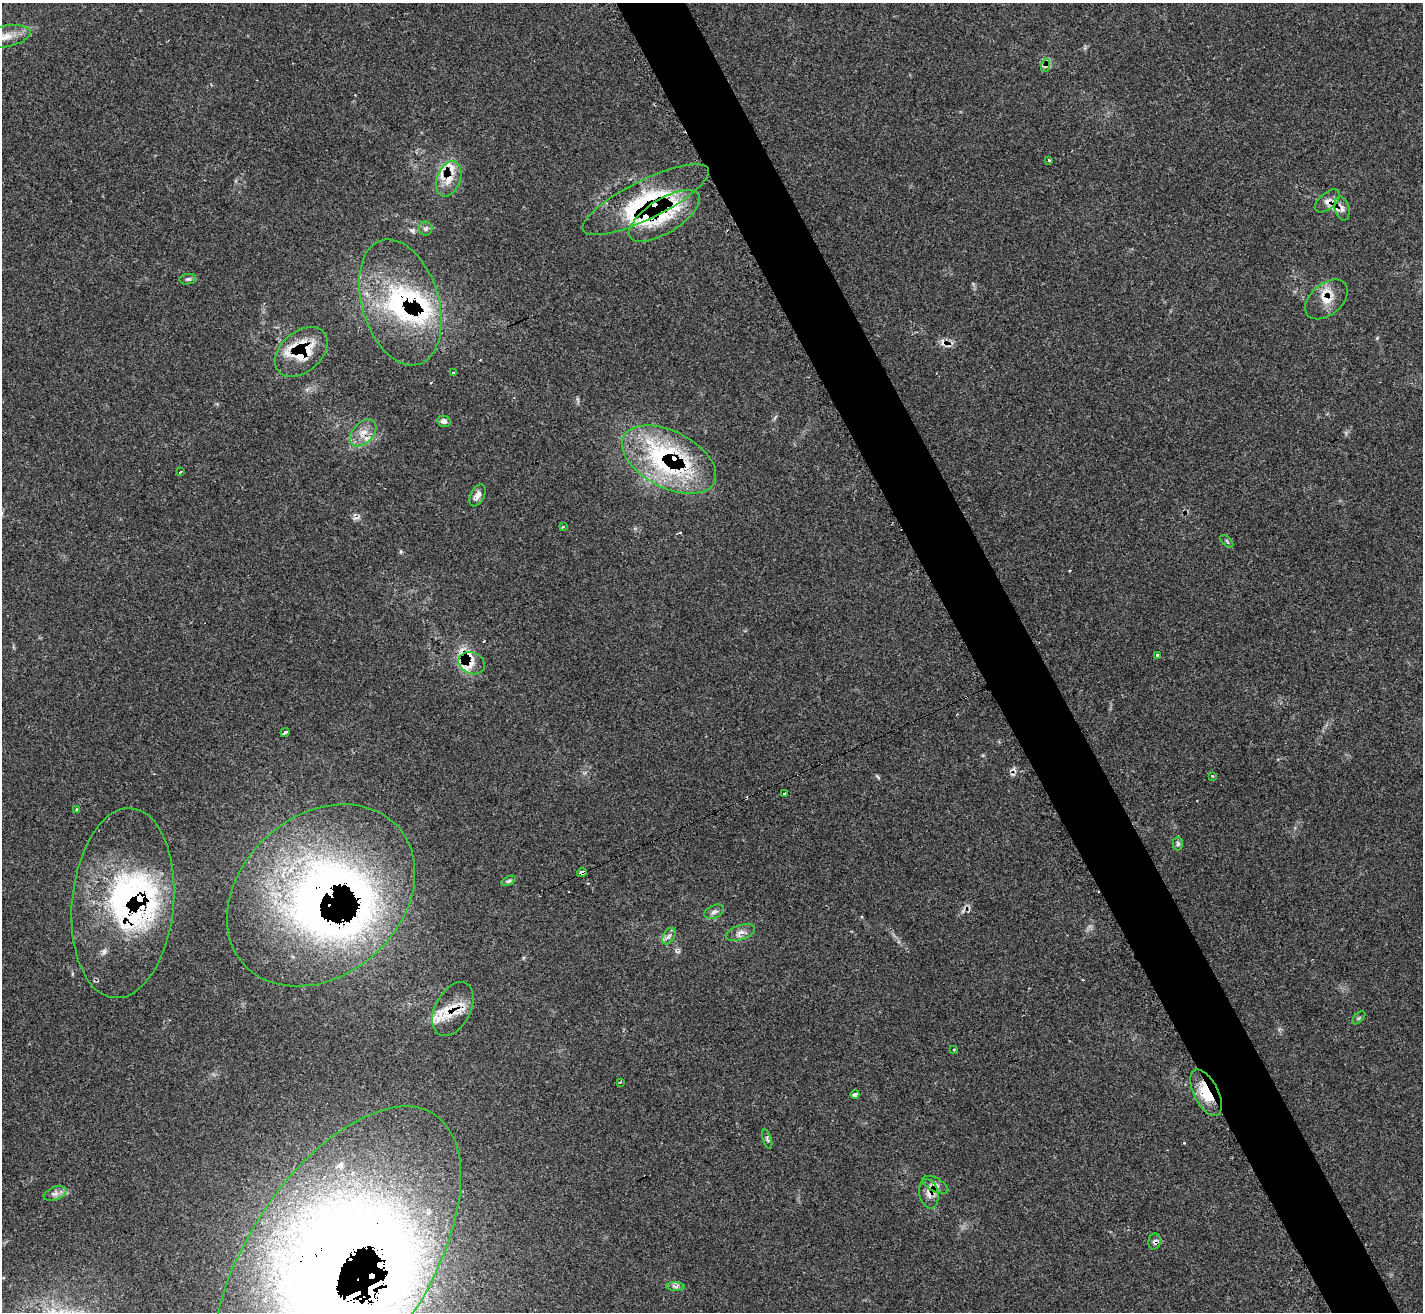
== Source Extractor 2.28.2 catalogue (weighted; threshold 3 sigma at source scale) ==
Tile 6 of 4 x 4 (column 2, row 2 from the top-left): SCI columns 1450-2870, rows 2911-4220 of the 5713 x 5703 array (HDU 1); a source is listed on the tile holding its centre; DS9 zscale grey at full resolution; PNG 1425 x 1314 px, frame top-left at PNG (2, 3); each listed source drawn as its Kron ellipse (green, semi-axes under 4 px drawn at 4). Shown black and unused: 5% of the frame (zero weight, under 3 of 4 exposures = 2% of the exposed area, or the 3 px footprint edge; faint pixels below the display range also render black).
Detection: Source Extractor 2.28.2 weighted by HDU 2 'WHT'; one run over the whole footprint, this tile lists its part. Background 0.0538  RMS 0.0053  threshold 0.0237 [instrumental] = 3 sigma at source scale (4.5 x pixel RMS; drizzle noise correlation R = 1.50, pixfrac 1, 0.05/0.05 arcsec/px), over >= 5 px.
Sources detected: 84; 1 inside a brighter object's white glare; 17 cosmic-ray / hot-pixel residue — neither listed nor drawn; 18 inside a brighter listed object's ellipse — not listed separately; the other 48 listed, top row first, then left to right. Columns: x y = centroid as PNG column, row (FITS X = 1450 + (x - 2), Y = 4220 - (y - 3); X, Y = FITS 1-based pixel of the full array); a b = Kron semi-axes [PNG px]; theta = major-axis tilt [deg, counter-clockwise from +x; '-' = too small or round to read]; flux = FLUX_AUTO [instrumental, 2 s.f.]
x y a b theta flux
5 37 26 10 11 8
1046 65 7 4 72 1.4
1049 161 3 3 - 0.68
449 179 18 11 69 8
646 200 70 19 26 40
1327 201 15 8 41 3.1
1342 208 12 7 -77 2.8
664 216 40 17 32 26
425 229 7 7 - 1.4
188 279 8 5 9 1.1
1326 299 24 15 41 9.2
400 302 65 38 -73 73
301 352 30 20 42 23
453 372 4 2 - 0.41
444 421 6 5 - 2.2
363 433 16 10 48 5.7
669 459 51 28 -27 90
180 472 3 2 - 0.94
477 495 12 6 64 3.2
563 526 4 3 - 0.74
1227 541 8 3 -45 0.61
1157 655 3 3 - 2.9
472 663 13 10 -22 5.7
285 732 4 3 - 5.5
1212 776 3 3 - 0.9
784 793 3 3 - 2.3
77 809 3 3 - 7.1
1178 844 7 5 89 0.97
582 873 5 3 - 17
508 881 8 4 26 0.95
321 895 103 80 41 370
123 903 95 51 85 110
714 912 10 6 23 1.9
740 932 15 7 18 3
669 936 9 5 59 1.6
453 1009 29 17 62 13
1359 1018 8 3 45 0.69
954 1050 3 2 - 0.69
620 1082 3 2 - 0.58
1206 1093 25 12 -63 16
855 1094 4 3 - 12
767 1139 10 4 -73 1
935 1185 14 6 -27 2.6
55 1193 12 6 20 2.5
929 1194 15 9 -77 4.1
1155 1242 8 6 77 1.7
337 1264 178 90 57 950
675 1286 9 4 -1 1.5
Overlapping masked pixels (flux is a lower limit): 20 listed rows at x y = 1046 65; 449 179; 646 200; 1327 201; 664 216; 1326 299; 400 302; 301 352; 363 433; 669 459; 472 663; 582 873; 321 895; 123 903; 453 1009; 1206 1093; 935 1185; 929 1194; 1155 1242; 337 1264
Isophote crosses this tile's border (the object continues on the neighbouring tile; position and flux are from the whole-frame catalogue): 2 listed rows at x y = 5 37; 337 1264